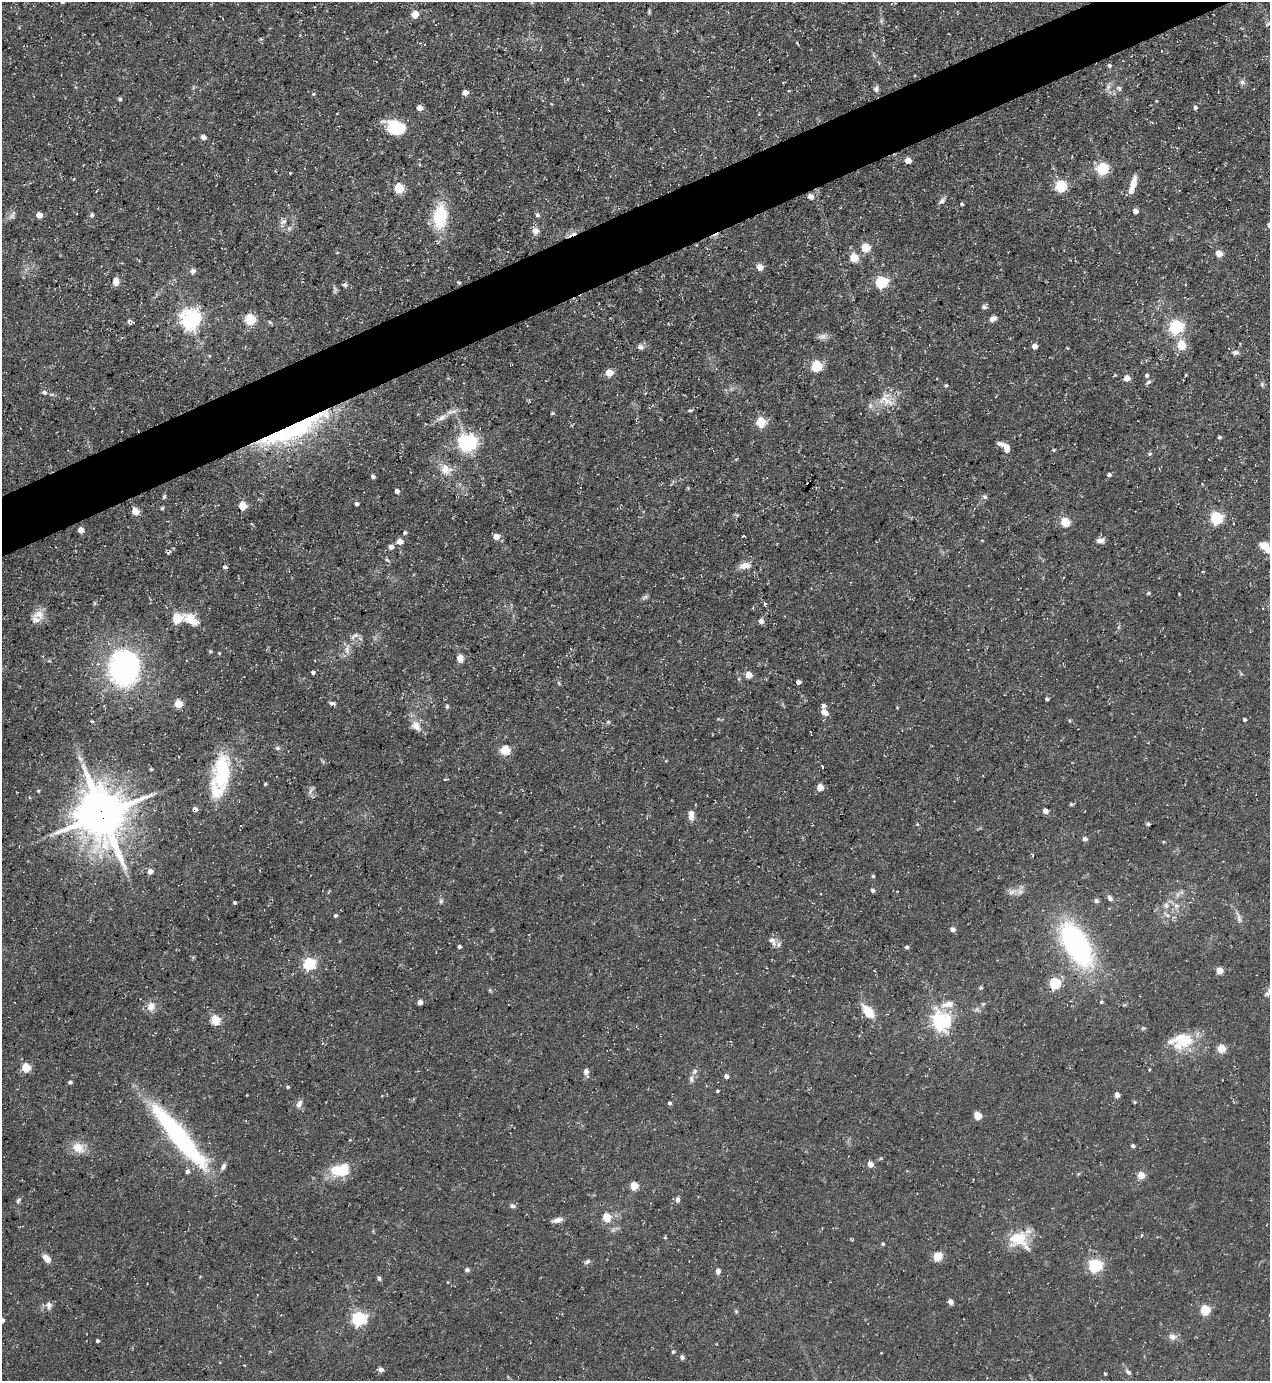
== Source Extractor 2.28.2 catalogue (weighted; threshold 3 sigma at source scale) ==
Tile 10 of 4 x 4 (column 2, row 3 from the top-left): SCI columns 1547-2814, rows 1380-2758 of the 5499 x 5515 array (HDU 1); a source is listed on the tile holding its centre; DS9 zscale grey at full resolution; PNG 1272 x 1383 px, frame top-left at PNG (2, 2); no overlay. Shown black and unused: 4% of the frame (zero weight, under 3 of 5 exposures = <1% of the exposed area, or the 3 px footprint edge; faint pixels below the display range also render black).
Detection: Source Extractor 2.28.2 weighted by HDU 2 'WHT'; one run over the whole footprint, this tile lists its part. Background 0.0593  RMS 0.004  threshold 0.0181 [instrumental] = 3 sigma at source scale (4.5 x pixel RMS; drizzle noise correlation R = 1.50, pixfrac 1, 0.05/0.05 arcsec/px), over >= 5 px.
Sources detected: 231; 1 inside a brighter object's white glare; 2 cosmic-ray / hot-pixel residue — not listed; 6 inside a brighter listed object's ellipse — not listed separately; the other 222 listed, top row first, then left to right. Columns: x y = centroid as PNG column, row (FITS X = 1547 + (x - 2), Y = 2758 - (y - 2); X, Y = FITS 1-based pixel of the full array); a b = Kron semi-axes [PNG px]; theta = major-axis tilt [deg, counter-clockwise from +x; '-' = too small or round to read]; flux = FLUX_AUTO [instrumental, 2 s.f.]
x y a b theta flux
415 14 5 5 - 8.8
1268 24 6 4 36 0.69
1109 65 5 5 - 0.74
1242 82 8 7 - 1.2
1119 88 7 4 -45 0.89
876 89 7 6 - 1.2
465 92 5 5 - 2.8
313 94 4 4 - 0.47
120 99 6 4 90 0.6
1195 107 4 4 - 0.95
419 108 5 4 - 3.8
396 127 19 16 -18 14
203 137 5 4 - 2
908 160 5 4 - 5.5
1102 169 6 6 - 44
290 173 3 3 - 0.33
1133 185 21 6 73 4.5
1061 186 5 5 - 44
399 188 5 5 - 21
96 191 3 2 - 0.29
811 196 6 5 - 2.4
942 201 9 5 30 1.3
962 204 3 3 - 0.62
1136 211 4 4 - 2.2
12 215 15 6 58 1.6
39 215 5 4 - 5.7
92 215 6 5 - 0.77
537 215 5 5 - 1
440 217 28 15 85 20
283 222 10 6 25 1.6
1269 225 4 4 - 1.3
535 231 7 7 - 2.7
865 248 5 5 - 15
1219 254 5 4 - 6.2
854 258 5 5 - 15
760 267 5 5 - 5
193 271 7 6 - 1.2
116 282 8 7 - 2.7
459 282 4 4 - 0.55
881 282 6 5 - 51
345 285 8 5 -12 0.94
984 307 6 5 - 1.1
993 318 8 5 27 2
190 319 7 7 - 230
250 319 5 5 - 30
129 321 9 5 -5 1
270 322 5 4 - 0.61
1176 327 6 6 - 83
822 336 12 6 -6 1.7
1181 345 5 5 - 18
1034 346 5 5 - 2.9
640 347 8 7 - 1.3
1235 353 7 5 4 1.4
210 356 5 3 - 0.32
816 366 5 5 - 34
609 373 5 5 - 9.9
1147 375 5 4 - 0.97
1127 378 5 4 - 4.9
1148 382 7 4 43 0.9
1262 385 6 4 -72 0.62
946 386 4 4 - 0.52
44 392 7 5 -18 1.1
886 400 21 15 -30 7.2
690 410 6 4 12 0.62
552 413 4 3 - 0.58
442 417 15 7 31 2.7
761 422 5 5 - 23
292 430 83 17 24 62
1219 437 4 4 - 0.6
467 443 7 6 - 180
1000 444 10 5 -11 1.2
1007 449 10 6 -75 2.9
1054 450 5 3 - 0.41
1150 454 5 4 - 0.65
446 469 17 13 -28 5.1
1109 475 5 4 - 0.86
373 476 4 4 - 1
809 484 4 3 - 0.56
397 491 4 4 - 1.7
164 497 6 4 64 0.61
985 497 7 6 - 0.97
356 504 4 3 - 1.2
242 506 5 5 - 14
162 508 4 4 - 0.52
135 512 5 5 - 8.3
1216 518 6 5 - 53
1065 522 5 5 - 19
81 530 5 5 - 3.2
404 533 4 3 - 0.83
744 536 3 2 - 0.85
496 537 5 5 - 3.9
1100 540 10 6 7 1.9
400 541 5 5 - 4.3
391 547 5 5 - 2.1
1265 547 14 7 -33 7.4
387 560 6 3 -18 0.54
744 566 14 8 12 3.1
225 567 5 4 - 0.9
1148 593 5 4 - 0.48
645 597 10 4 33 0.9
38 614 16 12 11 4.2
177 619 6 5 - 20
191 620 23 12 -33 7.4
761 621 5 4 - 2.6
354 636 13 5 33 1.5
347 650 12 6 -77 2
219 653 3 3 - 0.35
460 658 8 7 - 2.8
124 668 39 30 88 88
313 672 4 4 - 1
749 675 5 4 - 6.4
798 682 4 4 - 1.6
1047 699 4 3 - 0.77
331 703 5 5 - 1.1
178 704 5 5 - 13
447 706 5 4 - 0.66
824 712 9 7 -38 2.8
1245 720 4 3 - 0.56
92 721 4 3 - 0.51
608 722 5 4 - 0.52
416 726 15 11 -52 3.8
277 748 6 5 - 0.85
505 750 5 5 - 21
80 758 10 6 -31 1.4
822 767 3 2 - 1.5
151 769 5 4 - 0.47
222 774 38 16 85 30
445 779 5 3 - 0.45
265 784 3 3 - 0.54
820 788 7 6 - 2.9
38 791 4 3 - 0.42
311 791 12 4 63 1.2
1071 804 5 4 - 0.64
195 809 6 4 -49 1.5
1045 811 4 4 - 2.8
102 814 16 14 -70 2000
691 815 12 6 -89 2.7
917 824 4 4 - 0.43
1148 824 4 4 - 0.66
1085 839 5 4 - 1.6
1163 842 4 3 - 0.33
150 871 5 4 - 2.8
873 876 4 4 - 0.5
873 890 5 4 - 0.81
1012 892 11 6 18 2.1
1110 898 7 5 -47 1.3
441 901 6 6 - 0.8
1096 901 6 6 - 0.83
234 903 3 3 - 0.69
1166 906 8 5 -64 1.3
1176 906 8 5 -7 1.4
335 916 5 4 - 0.72
1239 918 20 5 -73 1.8
952 929 4 4 - 2
772 941 14 8 -57 2.5
1076 945 37 18 -60 94
459 946 4 4 - 0.88
906 947 4 4 - 0.87
309 964 6 5 - 51
1219 971 5 4 - 7.1
1054 983 5 5 - 38
981 988 5 3 - 0.46
1268 993 12 6 55 1.3
420 1002 4 4 - 3.2
1101 1002 4 3 - 0.56
948 1004 18 8 14 4.4
151 1006 10 9 - 3.5
868 1011 19 10 -52 7.4
215 1020 5 5 - 21
941 1021 7 6 - 160
1183 1041 25 19 13 14
1221 1048 5 5 - 14
26 1068 5 5 - 18
1149 1070 3 3 - 0.36
586 1071 8 6 89 1.6
694 1071 8 6 57 1.2
726 1076 5 5 - 1.5
691 1079 9 6 -82 1.3
70 1082 5 4 - 0.75
288 1087 4 3 - 0.54
717 1091 4 3 - 0.46
1117 1095 4 4 - 3.1
1134 1102 5 3 - 0.42
669 1103 5 4 - 0.7
299 1104 11 6 65 1.7
978 1116 6 6 - 4.6
179 1137 86 15 -50 70
1133 1146 4 3 - 1
78 1148 17 13 -32 5.6
870 1164 5 5 - 3.8
223 1167 9 5 58 1.3
336 1169 24 14 -29 9.6
187 1172 5 5 - 1.2
1141 1175 5 4 - 7.9
634 1186 5 5 - 13
18 1200 8 4 54 0.89
678 1200 7 5 88 1.3
513 1206 7 6 - 1.1
606 1217 5 5 - 16
558 1220 12 6 16 2.1
665 1237 4 4 - 0.45
1018 1239 26 19 8 12
883 1244 4 4 - 0.6
937 1257 5 5 - 17
46 1258 11 7 -47 2.8
587 1262 10 5 30 0.95
1095 1265 6 5 - 76
467 1270 5 5 - 1.2
718 1271 7 6 - 1.5
379 1278 6 5 - 0.76
447 1282 4 3 - 0.28
950 1302 6 5 - 1.3
49 1305 10 9 - 1.9
1205 1310 5 5 - 25
359 1319 6 6 - 86
1172 1337 11 7 -19 2.1
97 1341 4 3 - 0.69
673 1352 5 4 - 0.67
682 1357 6 5 - 0.88
381 1370 6 5 - 1.5
1128 1372 11 5 -48 1.1
1105 1374 3 3 - 0.5
Overlapping masked pixels (flux is a lower limit): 3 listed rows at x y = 292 430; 809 484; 102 814
Isophote crosses this tile's border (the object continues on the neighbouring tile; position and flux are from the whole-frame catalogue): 3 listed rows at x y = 1269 225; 1265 547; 1268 993